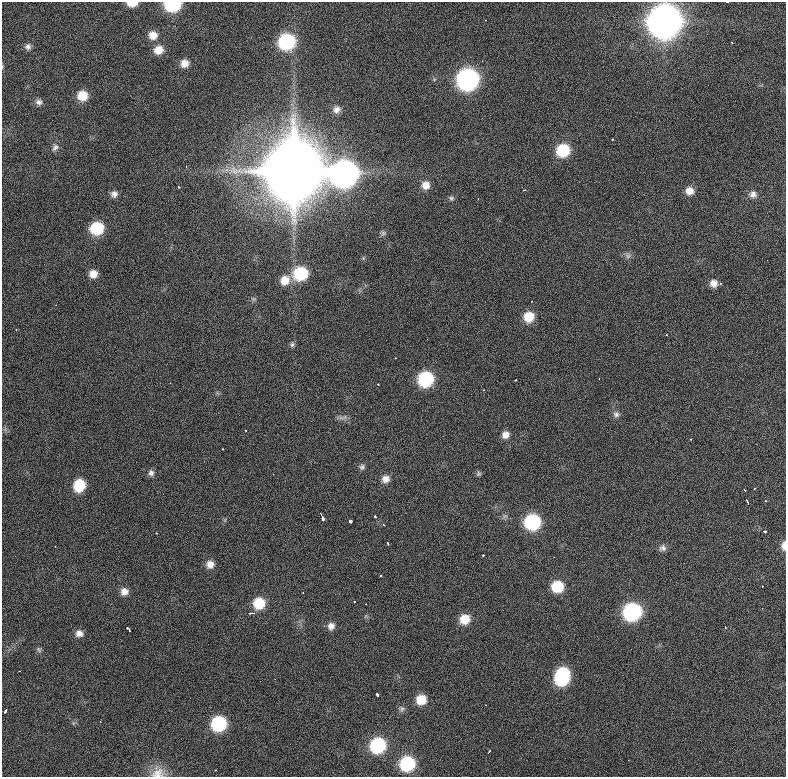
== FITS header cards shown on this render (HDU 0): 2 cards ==
NAXIS1  =                  784 / length of data axis 1
NAXIS2  =                  775 / length of data axis 2

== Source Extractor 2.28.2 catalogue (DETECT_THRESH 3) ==
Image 784 x 775 px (HDU 0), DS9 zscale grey, 1 PNG px = 1 image px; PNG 788 x 779 px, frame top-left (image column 1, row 775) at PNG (2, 2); no overlay
Background 853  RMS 24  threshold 71.2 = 3 sigma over >= 5 px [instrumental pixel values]
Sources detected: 105; all 105 listed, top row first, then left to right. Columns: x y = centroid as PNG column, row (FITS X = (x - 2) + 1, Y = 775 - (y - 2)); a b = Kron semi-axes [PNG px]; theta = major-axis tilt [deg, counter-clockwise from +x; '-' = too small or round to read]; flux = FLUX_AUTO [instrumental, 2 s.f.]
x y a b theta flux
727 2 2 2 - 1.3e+03
132 3 10 5 3 1.8e+04
173 5 10 7 6 1.6e+05
665 21 14 13 - 3.5e+06
153 35 10 10 - 1.6e+04
287 42 11 10 - 1.9e+05
731 42 3 2 - 1.7e+03
28 47 8 8 - 6.2e+03
158 50 10 9 - 2.0e+04
185 63 9 8 - 1.4e+04
468 79 12 11 - 6.4e+05
82 95 10 9 - 3.0e+04
39 102 9 8 - 6.5e+03
337 110 10 8 18 9.2e+03
613 139 3 2 - 2.4e+03
55 147 10 7 55 6.2e+03
563 150 10 10 - 7.9e+04
293 170 36 18 89 2.2e+07
345 174 15 13 4 1.5e+06
426 185 9 9 - 1.4e+04
179 187 3 3 - 1.6e+03
524 190 3 2 - 1.7e+03
690 191 9 9 - 1.5e+04
114 194 8 8 - 7.4e+03
753 194 9 9 - 8.6e+03
451 198 7 7 - 3.5e+03
478 199 2 2 - 1.1e+03
97 228 10 10 - 7.9e+04
383 233 8 6 37 3.7e+03
628 256 8 6 -90 5.3e+03
301 273 11 10 - 9.8e+04
93 274 9 8 - 1.6e+04
285 280 11 10 - 2.3e+04
714 283 8 8 - 1.2e+04
721 283 3 3 - 2.0e+03
253 299 7 5 11 3.0e+03
532 301 2 2 - 9.3e+02
56 305 2 2 - 1.5e+03
529 317 10 10 - 3.4e+04
16 330 3 3 - 2.7e+03
666 335 2 2 - 1.0e+03
292 344 8 5 88 3.8e+03
396 358 2 2 - 1.3e+03
599 378 3 2 - 4.2e+03
426 379 10 10 - 1.5e+05
515 380 3 2 - 1.7e+03
378 384 3 2 - 3.2e+03
616 414 9 8 - 6.3e+03
341 418 11 4 -12 5.2e+03
246 430 3 2 - 2.4e+03
505 435 10 9 - 1.1e+04
691 439 3 2 - 2.2e+03
222 449 2 2 - 1.6e+03
362 467 8 7 - 4.6e+03
151 473 9 8 - 5.8e+03
478 473 8 6 78 3.3e+03
273 474 2 2 - 8.3e+02
386 479 10 9 - 1.2e+04
79 486 11 9 75 5.5e+04
754 489 3 2 - 2.0e+03
744 490 3 2 - 2.6e+03
747 501 6 2 -65 4.2e+03
766 501 3 3 - 2.2e+03
375 516 3 2 - 2.7e+03
322 517 7 3 -69 6.5e+03
350 521 3 3 - 7.8e+03
532 522 10 10 - 1.7e+05
383 524 4 3 - 1.5e+03
765 531 4 3 - 2.8e+03
157 533 3 2 - 2.2e+03
388 544 3 2 - 1.9e+03
784 546 10 5 87 1.0e+04
663 548 9 8 - 6.2e+03
483 555 3 2 - 3.3e+03
554 557 2 2 - 1.1e+03
210 564 9 9 - 1.2e+04
381 575 3 2 - 1.8e+03
763 586 2 2 - 1.5e+03
557 587 10 10 - 5.6e+04
124 591 9 9 - 1.1e+04
303 592 3 2 - 1.4e+03
354 602 3 3 - 2.2e+03
259 603 10 10 - 5.0e+04
366 604 3 2 - 1.4e+03
632 612 11 10 - 2.9e+05
252 613 8 3 3 4.6e+03
465 619 10 9 - 2.9e+04
331 626 9 8 - 1.0e+04
725 627 2 2 - 1.1e+03
128 629 5 3 - 5.7e+03
79 633 9 8 - 9.6e+03
39 650 8 5 -42 3.2e+03
563 674 10 9 - 1.0e+05
562 679 11 9 -2 1.0e+05
377 695 3 3 - 9.0e+03
421 700 9 9 - 3.1e+04
486 705 2 2 - 1.2e+03
402 709 8 7 - 4.6e+03
5 711 5 2 - 3.3e+03
100 721 2 2 - 9.5e+02
219 724 10 10 - 1.4e+05
378 745 10 10 - 1.6e+05
489 752 4 2 - 2.5e+03
407 764 10 10 - 1.4e+05
158 773 19 15 13 2.2e+04
At the frame edge (FLAGS 8, measured only in part): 6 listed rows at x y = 727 2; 132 3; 173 5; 665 21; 784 546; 158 773